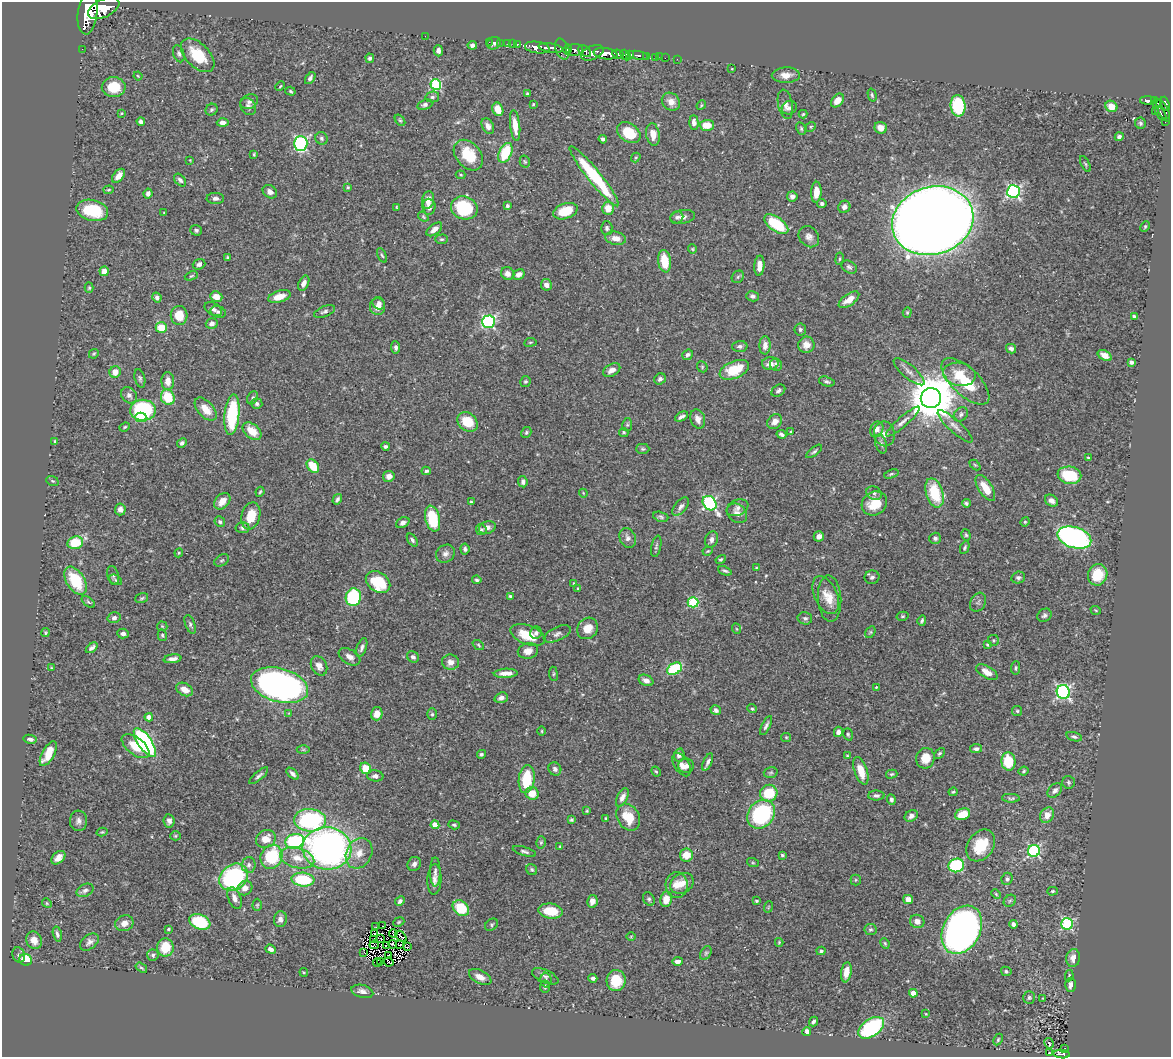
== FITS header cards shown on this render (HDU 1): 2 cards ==
NAXIS1  =                 1169
NAXIS2  =                 1055

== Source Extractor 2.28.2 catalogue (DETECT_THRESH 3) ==
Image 1169 x 1055 px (HDU 1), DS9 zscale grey, 1 PNG px = 1 image px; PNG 1173 x 1059 px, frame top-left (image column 1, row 1055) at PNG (2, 2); each listed source drawn as its Kron ellipse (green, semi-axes under 4 px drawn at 4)
Background 0.457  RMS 0.018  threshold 0.0538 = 3 sigma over >= 5 px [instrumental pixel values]
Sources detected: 501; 2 with non-positive FLUX_AUTO (blend fragments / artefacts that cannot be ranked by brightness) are neither listed nor drawn; the other 499 listed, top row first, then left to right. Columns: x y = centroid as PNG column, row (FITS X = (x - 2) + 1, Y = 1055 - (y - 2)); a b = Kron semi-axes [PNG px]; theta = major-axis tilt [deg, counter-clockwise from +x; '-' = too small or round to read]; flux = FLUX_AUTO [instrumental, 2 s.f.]
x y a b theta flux
104 8 17 9 26 4100
88 13 21 9 84 3300
425 36 2 2 - 29
489 42 2 2 - 8.4
494 43 7 6 - 3.7
500 43 2 2 - 5.1
507 43 2 2 - 7.4
513 44 2 2 - 10
517 44 4 3 - 24
472 45 5 4 - 3.6
537 48 12 5 -8 990
551 48 12 4 -10 760
82 49 2 2 - 4.2
562 49 11 6 -69 130
568 50 5 3 - 100
575 50 8 6 8 270
438 51 5 4 - 4.4
585 51 7 5 -39 320
592 53 12 6 24 490
179 54 9 5 -73 3
605 54 12 5 -8 1500
618 54 6 4 -22 420
630 54 4 3 - 230
198 55 20 12 -45 40
625 55 6 4 -47 470
638 55 10 3 -11 130
646 56 3 3 - 59
656 57 3 3 - 32
660 57 2 2 - 4.1
370 58 5 4 - 2.8
665 58 2 2 - 6.4
677 59 2 2 - 4.9
732 69 3 2 - 0.73
786 75 14 7 1 11
138 76 4 3 - 1
310 78 7 4 55 3.3
436 84 5 5 - 110
280 86 5 4 - 1.3
114 87 12 10 1 28
290 91 5 4 - 1.7
527 94 4 3 - 1.5
872 95 7 4 -75 2.2
432 97 7 5 13 2.7
837 100 8 5 49 14
1148 100 8 3 -1 140
1155 101 3 3 - 86
249 102 9 7 27 4.4
671 102 10 8 -43 10
533 104 3 2 - 1.1
785 104 15 7 -78 7.3
1156 104 4 3 - 86
1165 104 7 4 -70 250
425 105 8 5 18 4
701 105 5 4 - 1.4
248 106 9 7 -53 4.7
958 106 10 7 -84 82
1111 106 6 5 - 17
789 108 7 6 - 3.7
498 109 7 5 -65 16
211 110 6 5 - 2.5
1163 110 12 5 -66 220
1156 112 3 2 - 6.6
122 113 4 3 - 1
803 114 4 4 - 1.4
1161 114 8 2 -60 110
400 120 6 4 -52 1.8
141 121 4 4 - 3.7
223 122 6 4 -1 5.1
694 122 7 4 -88 6.4
1165 122 4 3 - 13
1140 123 5 5 - 2.8
515 125 15 5 -83 17
707 125 7 5 2 20
488 126 8 5 -63 6.4
811 127 5 4 - 1.5
881 128 6 6 - 12
801 129 6 4 -64 1.9
629 133 13 9 -35 34
653 134 11 6 -81 12
1119 137 4 4 - 3.3
322 138 6 6 - 2.9
603 139 4 4 - 3.1
301 143 7 6 - 160
505 153 10 6 66 52
254 154 3 3 - 1.3
468 155 17 12 -49 39
636 157 5 4 - 1.5
190 160 3 3 - 0.75
525 162 6 5 - 1.9
1085 164 8 4 -62 2
461 175 5 4 - 1.5
119 176 8 5 49 8.9
594 176 38 6 -51 94
180 180 7 5 -48 3.1
348 187 3 3 - 1.3
109 190 5 4 - 1.5
1013 191 6 6 - 230
270 192 8 6 -37 5.1
816 192 10 5 87 14
148 194 5 4 - 4.2
792 196 5 5 - 4.5
215 198 9 5 -2 4.3
428 200 9 6 80 11
822 203 5 4 - 3.2
507 206 4 3 - 2.3
396 207 3 2 - 0.97
429 207 8 6 -86 6.4
844 207 6 5 - 5.1
464 208 13 11 -20 74
608 208 6 6 - 16
92 210 16 10 -13 51
565 211 12 7 19 24
164 213 4 3 - 1.1
423 217 6 4 -38 1.5
677 217 7 6 - 3.1
683 217 12 7 10 6.4
933 221 41 33 17 3700
776 224 14 7 -35 58
1145 226 5 4 - 1.6
607 228 7 5 -88 2.5
434 229 9 5 38 7.3
196 230 6 5 - 2.5
809 237 11 9 -49 6.7
616 238 10 6 -11 10
442 239 6 4 1 2.1
692 249 5 4 - 1.3
382 255 8 4 -64 1.9
227 257 4 3 - 1.4
840 259 6 3 81 1.6
664 261 11 6 -82 32
199 264 6 5 - 4
759 266 10 5 86 11
849 267 8 6 -29 3.2
104 271 5 4 - 12
508 274 7 6 - 7.3
519 274 6 5 - 5.8
191 276 7 4 20 1.7
738 277 7 5 48 2.4
304 283 8 5 64 6.3
546 285 6 5 - 6.5
89 288 5 4 - 1.6
752 296 6 5 - 2.9
157 297 5 4 - 3.8
216 297 6 5 - 11
279 297 11 6 16 15
849 300 12 6 35 12
379 303 6 5 - 5.1
378 307 8 7 - 8
213 309 9 6 -29 4.1
325 311 11 5 21 3.6
218 312 8 5 -18 3.5
907 312 5 4 - 1.4
179 315 9 8 - 22
1134 316 4 3 - 2.2
488 322 6 6 - 210
212 324 6 5 - 4.8
161 328 6 5 - 24
800 329 6 5 - 2.7
530 342 6 3 8 1.3
765 345 9 5 87 6.9
806 345 8 8 - 9.6
740 346 8 5 2 3.8
396 347 6 4 -84 3.3
1011 349 5 4 - 4.3
94 354 5 4 - 1.4
688 355 6 5 - 3.1
1105 355 7 5 -29 10
1131 362 4 4 - 4.3
770 364 8 6 3 8.5
776 365 6 6 - 3.6
702 367 6 5 - 1.7
612 370 9 6 31 7.2
734 370 16 8 23 37
115 372 6 5 - 13
909 372 19 6 -41 7.5
959 374 16 11 -10 21
140 378 9 5 -76 2.7
660 379 6 5 - 3.3
168 381 9 6 -88 11
965 381 30 13 -44 49
525 382 5 5 - 2.2
827 382 8 5 -15 3.1
778 391 7 5 34 3.3
129 395 9 7 -44 4.5
168 397 8 6 -64 38
253 398 7 5 63 2.4
931 398 10 10 - 5400
257 404 5 5 - 3
206 409 14 8 -48 15
143 410 13 10 0 95
961 414 8 6 47 4.3
232 415 20 7 84 78
141 417 6 5 - 29
682 417 7 3 26 3.8
698 419 10 7 -69 7.9
903 421 22 5 41 7.1
468 422 11 8 -40 32
775 422 8 6 47 8.3
627 425 6 5 - 1.9
955 426 23 6 -42 8.5
125 427 5 4 - 1.5
877 429 8 6 67 6.8
252 431 11 7 -39 19
624 432 5 4 - 1.7
791 432 4 3 - 1
526 433 6 4 60 2
781 434 5 3 - 3.3
884 434 12 10 -79 7.7
55 441 4 3 - 1.2
182 443 5 4 - 3.4
881 444 10 5 -74 3.7
385 446 4 4 - 2.7
643 449 7 5 0 2.1
814 451 9 4 37 2.7
1088 458 3 3 - 1.4
975 465 6 4 -44 1.5
313 466 7 5 -50 28
426 471 5 3 - 2.3
891 474 7 4 19 1.8
1069 475 12 8 -9 48
389 476 6 5 - 6.7
52 481 6 4 -20 1.8
523 482 5 4 - 3.5
985 488 15 6 -57 21
260 492 5 3 - 1.5
583 493 4 3 - 1.1
874 493 8 6 -31 3.2
934 493 15 8 -74 52
337 499 5 3 - 2.8
222 501 9 6 46 13
1051 501 7 5 -34 5.5
471 502 3 3 - 1.7
710 503 8 6 -50 210
966 503 4 4 - 2.4
874 504 13 11 34 26
681 507 11 5 50 4.7
737 508 11 7 24 6.1
120 509 6 5 - 5
737 513 11 9 -40 7.1
251 516 14 9 76 26
661 517 8 4 -17 2.4
433 519 13 7 -77 54
220 522 5 5 - 2.4
1025 522 5 4 - 1.4
403 523 7 5 24 4.6
242 528 7 5 -4 3.3
487 528 8 6 20 6.5
481 530 5 5 - 2
966 535 6 4 -73 1.8
819 536 5 5 - 6.9
1074 537 17 10 -17 360
628 538 10 7 -66 5.6
935 538 6 5 - 3.1
711 539 8 6 71 5.1
412 540 7 4 -55 2.9
75 543 8 6 17 39
656 546 11 5 78 2.7
965 548 7 4 66 2
465 549 5 4 - 3.2
708 551 5 3 - 1.4
179 553 4 4 - 1.4
445 554 10 8 34 5.7
721 559 5 4 - 1.8
222 560 8 5 30 2.1
756 568 4 4 - 1.1
725 571 7 3 -23 2.4
113 575 10 5 -76 3.3
1098 575 11 9 71 34
872 577 7 6 - 3.8
1018 578 7 6 - 3.2
116 580 7 4 -28 2
477 580 5 3 - 2.1
76 581 15 9 -58 53
378 582 13 10 -36 60
574 583 4 2 - 0.8
578 588 3 3 - 1.1
826 595 20 11 -65 15
510 596 4 3 - 1.9
353 597 9 7 81 89
142 598 6 5 - 2.1
830 599 23 11 -86 17
88 602 7 4 -38 2
693 602 5 5 - 97
978 602 10 7 60 3.3
1096 610 5 3 - 1.2
1044 615 7 6 - 3.2
903 616 6 4 15 1.8
114 618 6 5 - 3.8
805 618 7 6 - 3.2
922 621 5 3 - 2.3
190 624 10 5 -69 2.9
162 626 5 5 - 1.5
587 628 11 10 - 17
737 629 5 3 - 1
870 632 6 4 60 1.8
46 633 4 4 - 1.6
536 633 6 5 - 3.8
123 634 6 5 - 3.6
557 634 14 7 25 5.3
162 635 6 4 -76 1.7
528 635 18 9 -21 32
994 640 5 5 - 1.8
478 645 6 4 -38 1.7
987 645 4 3 - 1.6
92 648 7 4 38 3.6
362 648 10 5 69 3.8
528 651 10 7 12 9.3
349 657 12 7 -32 6.7
413 657 6 5 - 3.6
173 659 9 4 8 5.2
450 662 8 7 - 8.1
319 666 10 7 -60 8.5
51 668 4 3 - 0.92
1016 668 7 4 84 2.2
674 669 8 5 28 82
987 672 12 5 -31 11
506 673 12 4 3 9.8
553 674 7 3 -83 1.6
646 680 8 5 -24 5.9
280 685 29 17 -15 630
876 687 4 3 - 0.92
185 689 9 6 -29 11
1063 692 7 6 - 240
501 698 7 5 20 5.3
752 709 5 4 - 1.8
716 710 5 4 - 4.1
1017 711 5 5 - 1.7
289 713 3 3 - 0.92
377 714 6 5 - 9.3
432 714 6 5 - 1.8
149 717 4 4 - 11
766 726 10 4 63 3.5
542 731 5 3 - 1.2
838 732 5 4 - 5
848 734 6 4 -72 1.8
786 737 5 4 - 1.4
1074 737 8 4 -15 2.5
30 739 6 4 -11 4
145 742 17 7 -55 170
135 746 16 8 -38 23
303 749 6 4 0 1.6
976 749 6 4 8 2.9
939 753 6 4 44 2.1
48 754 14 6 61 23
481 754 4 4 - 2
679 755 6 5 - 6.1
847 756 4 3 - 1.1
925 758 10 9 - 17
1008 761 9 7 -84 41
708 762 9 3 64 4.2
682 765 13 7 -58 7.2
686 766 8 7 - 4.7
366 768 6 5 - 24
555 769 7 6 - 4
861 771 14 6 -72 19
1024 771 5 3 - 1.6
656 772 5 3 - 1.5
771 773 7 5 18 2.1
293 774 7 4 -43 3.6
892 774 6 4 15 1.8
259 776 11 4 40 3.3
375 776 8 5 -6 3.8
527 779 14 8 83 50
1068 782 6 6 - 2.4
1055 790 8 5 45 4.1
953 792 5 3 - 1.6
532 793 7 6 - 21
769 793 9 8 - 42
876 796 8 5 1 2.8
622 797 10 5 63 6.7
1011 798 9 3 -3 2.3
891 800 5 4 - 3.4
587 811 4 3 - 1.4
761 814 15 12 48 130
963 814 8 5 19 24
1047 815 8 6 59 11
911 816 7 5 30 4.8
628 817 14 11 -58 31
606 819 3 2 - 1.4
310 820 16 11 -3 180
571 820 4 4 - 1.8
79 821 10 8 88 5.5
169 821 7 5 -82 4.7
435 825 4 4 - 18
454 825 6 4 -18 1.9
102 832 5 4 - 1.4
175 836 5 4 - 1.7
266 839 10 8 28 15
295 841 9 7 17 100
541 842 6 4 75 1.8
981 845 17 13 55 38
560 846 4 3 - 1.2
327 848 24 21 -5 510
524 851 12 4 -17 3.3
1034 851 6 6 - 160
359 853 16 12 62 15
686 855 6 6 - 17
782 855 4 3 - 1.6
271 857 12 10 63 74
58 858 8 5 44 7.6
297 858 17 10 -16 17
753 863 6 4 -19 1.4
414 864 7 6 - 4.4
249 865 8 7 - 4.5
956 865 8 6 16 130
532 870 6 5 - 2
435 872 15 5 -90 4.4
234 877 15 12 38 150
1007 879 6 5 - 3
303 880 11 7 -5 65
434 880 15 7 88 7.4
856 880 5 5 - 1.5
682 883 12 10 32 13
677 885 13 11 -86 13
245 888 8 7 - 8.2
85 890 9 6 27 4.3
1053 891 5 4 - 1.7
996 894 5 3 - 1.3
234 898 11 6 -67 7.2
649 899 7 5 -62 2.5
666 899 8 6 79 14
908 899 5 4 - 10
400 901 5 4 - 3.1
592 901 6 5 - 7.2
756 901 3 3 - 2
1010 901 7 5 44 2.6
47 903 5 4 - 1.4
257 905 6 4 87 1.6
768 907 6 3 71 1.1
461 908 9 7 -43 43
551 911 12 7 -8 31
280 919 8 6 85 5
917 921 7 6 - 6.9
200 922 11 7 -21 63
399 922 6 4 23 1.5
124 923 9 8 - 8.9
1013 924 4 4 - 4
1067 924 6 5 - 140
492 925 7 5 39 2.2
383 926 2 2 - 1.2
376 927 3 2 - 1.9
169 929 3 3 - 1.5
871 930 6 6 - 2.2
962 930 25 18 62 790
393 933 4 3 - 1.9
57 934 7 4 -76 3
375 934 3 2 - 1.5
401 936 7 2 -44 1.5
631 937 5 3 - 1.2
380 938 2 2 - 1.1
374 939 2 2 - 0.53
34 940 9 7 -68 10
89 942 11 7 38 5.1
779 942 4 3 - 1.2
885 943 5 3 - 1.5
393 944 4 2 - 1
374 945 5 2 - 0.38
386 945 2 2 - 0.83
399 945 2 2 - 1.1
165 947 9 8 - 30
408 947 4 2 - 3.4
271 949 5 4 - 4.3
821 951 5 4 - 2.7
364 952 3 2 - 1.5
706 953 7 5 60 2.4
19 955 8 6 -68 2.9
153 955 6 5 - 2.3
388 955 2 2 - 0.73
1073 958 9 7 82 8.3
26 960 6 6 - 34
678 961 5 3 - 5
377 962 4 2 - 1.6
380 962 3 2 - 1.3
389 962 5 2 - 1.2
141 968 6 3 -35 2
1006 971 5 4 - 2.2
304 972 4 3 - 1.2
846 972 10 5 81 11
545 976 14 6 -23 4.6
1069 976 5 4 - 1.8
480 977 12 6 -27 9.4
593 978 4 3 - 3.5
546 980 7 5 -87 2.8
616 981 10 9 - 36
1070 985 7 5 90 5.4
545 987 6 5 - 2.6
362 991 11 6 -14 6.2
913 993 4 4 - 18
1029 997 6 6 - 2.5
1043 999 3 3 - 1.2
926 1014 3 2 - 0.89
813 1021 5 3 - 2.9
871 1028 14 8 34 120
807 1031 4 4 - 3.9
998 1040 6 4 63 1.9
1049 1043 5 3 - 4
1064 1049 3 2 - 14
1049 1053 3 2 - 2.3
1062 1054 8 3 -5 77
At the frame edge (FLAGS 8, measured only in part): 1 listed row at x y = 1062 1054
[2 non-positive-flux detections neither listed nor drawn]